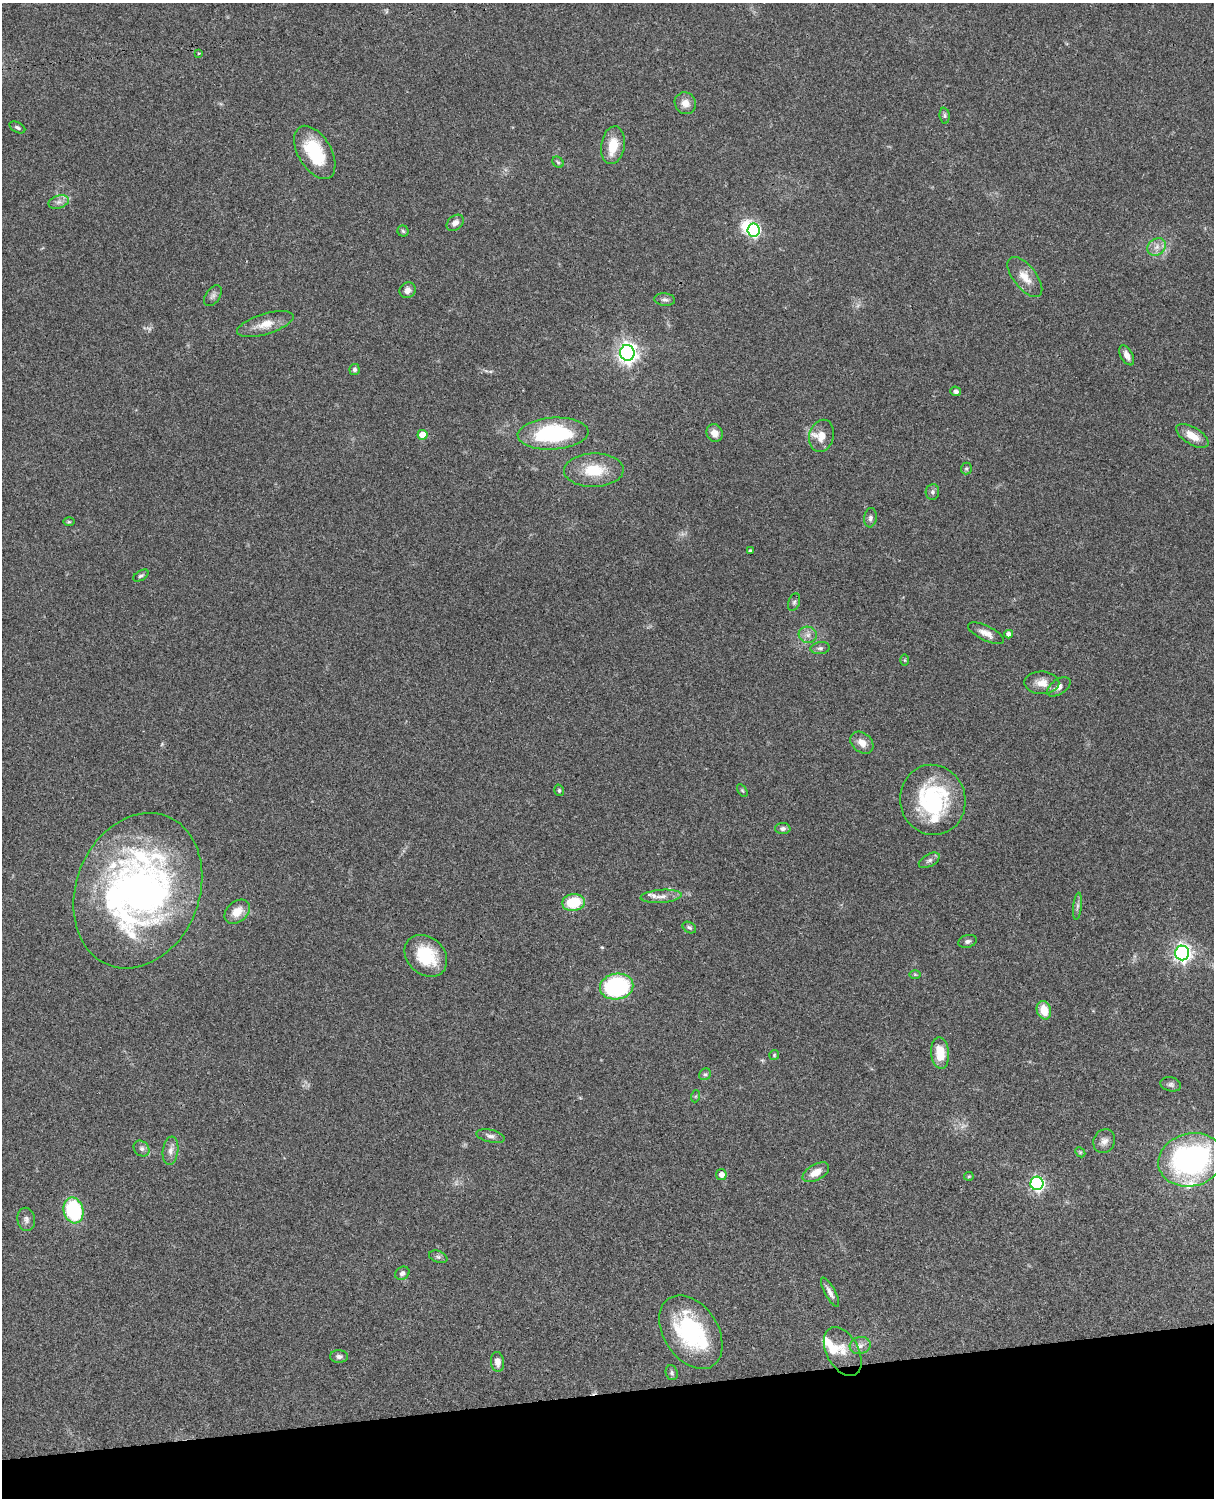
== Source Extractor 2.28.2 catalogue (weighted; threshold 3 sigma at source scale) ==
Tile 10 of 4 x 3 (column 2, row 3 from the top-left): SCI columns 1334-2545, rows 277-1772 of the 5087 x 4927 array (HDU 1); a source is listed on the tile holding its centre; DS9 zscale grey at full resolution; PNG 1216 x 1500 px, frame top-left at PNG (2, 3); each listed source drawn as its Kron ellipse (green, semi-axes under 4 px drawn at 4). Shown black and unused: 7% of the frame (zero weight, under 3 of 4 exposures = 6% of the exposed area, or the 3 px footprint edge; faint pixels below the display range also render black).
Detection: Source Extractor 2.28.2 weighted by HDU 2 'WHT'; one run over the whole footprint, this tile lists its part. Background 0.079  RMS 0.0058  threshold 0.0262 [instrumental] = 3 sigma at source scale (4.5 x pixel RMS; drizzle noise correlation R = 1.50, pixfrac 1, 0.05/0.05 arcsec/px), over >= 5 px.
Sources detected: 93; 1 too faint to see at this stretch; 1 inside a brighter object's white glare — neither listed nor drawn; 6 inside a brighter listed object's ellipse — not listed separately; the other 85 listed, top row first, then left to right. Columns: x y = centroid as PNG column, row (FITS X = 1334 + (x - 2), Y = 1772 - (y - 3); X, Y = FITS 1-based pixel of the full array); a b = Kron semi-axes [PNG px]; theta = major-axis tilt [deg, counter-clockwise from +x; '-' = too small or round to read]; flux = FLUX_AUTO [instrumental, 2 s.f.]
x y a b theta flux
198 53 4 3 - 0.59
685 103 11 10 - 4.8
945 116 8 5 -85 1.3
17 127 8 5 -27 1.4
613 145 19 11 81 12
315 152 29 16 -59 30
558 162 6 5 - 0.94
59 202 10 6 16 2.6
455 223 9 7 41 3
754 230 6 6 - 88
403 231 5 5 - 0.98
1157 247 10 8 37 3.6
1025 277 24 11 -52 8.1
407 290 8 7 - 3.1
213 296 12 7 55 2
665 300 10 6 -5 1.8
265 324 29 10 17 8.7
627 353 8 7 - 330
1127 355 11 6 -61 3.7
355 369 5 5 - 1.4
956 391 5 4 - 1.9
714 433 9 8 - 4.6
553 434 35 16 3 58
422 435 5 5 - 8.6
821 436 16 12 75 7.3
1192 436 18 8 -31 7.6
966 468 6 5 - 0.92
594 470 30 16 2 18
932 492 8 6 83 1.6
870 518 10 6 83 2.1
69 522 6 3 0 0.63
750 551 3 3 - 0.92
141 576 8 4 31 1.2
794 602 9 5 69 1.4
986 633 19 7 -26 4.7
1009 634 4 4 - 2.2
808 635 9 8 - 3
820 648 10 6 7 1.5
905 660 6 4 -90 0.61
1042 683 17 11 -2 6.5
1059 687 13 7 33 3.5
862 743 13 9 -39 5.3
559 790 6 4 -75 0.86
742 790 7 4 -58 0.93
933 800 35 33 -76 61
783 829 7 5 0 1.7
929 860 11 6 29 2.1
138 891 80 61 68 260
661 896 20 6 4 4.1
573 902 11 8 6 21
1077 906 13 4 84 1.8
237 912 14 10 40 7.9
689 927 7 5 -31 1.2
967 941 9 6 18 1.6
1182 953 7 7 - 220
426 956 23 18 -43 25
915 974 6 4 -1 0.73
617 987 17 13 10 64
1044 1010 9 7 -74 10
940 1053 15 9 -85 12
774 1055 5 5 - 0.74
705 1074 6 5 - 1.1
1171 1084 10 7 -12 1.8
696 1096 6 4 71 0.82
491 1136 14 6 -12 2.5
1104 1141 12 10 61 3.6
142 1149 9 7 -44 1.9
170 1151 14 7 82 3.4
1080 1152 6 4 -45 0.72
1191 1160 33 26 13 140
816 1172 14 8 29 6.6
721 1175 5 5 - 3.8
969 1176 5 4 - 0.59
1037 1183 7 6 - 120
73 1210 13 10 -76 48
26 1219 12 8 -80 2.5
438 1257 9 5 -21 1.4
402 1273 7 6 - 2
830 1292 16 5 -61 2.9
691 1332 40 27 -57 60
860 1345 10 8 15 3
843 1351 26 16 -61 9.7
339 1356 9 6 -1 1.9
497 1362 10 6 -82 3.8
672 1373 7 6 - 1.3